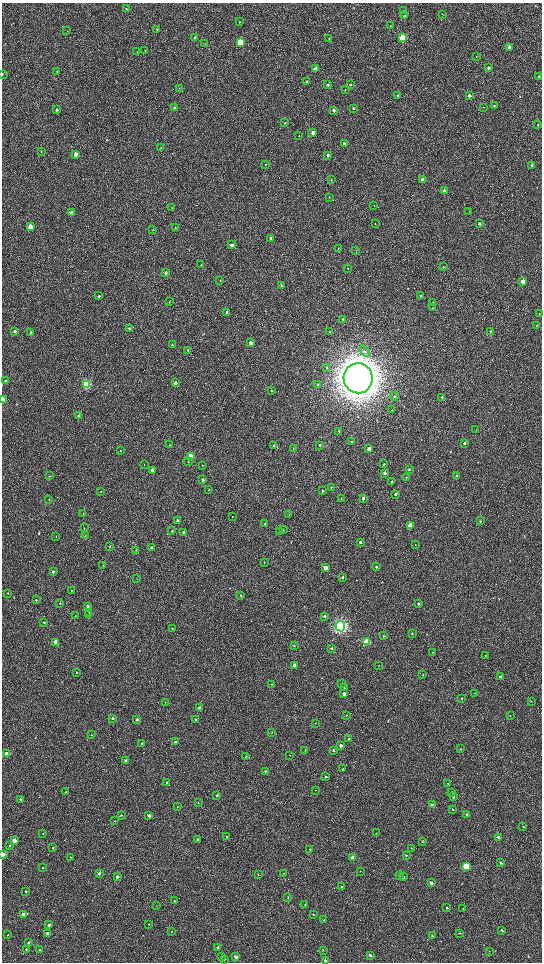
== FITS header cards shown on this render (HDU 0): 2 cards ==
NAXIS1  =                 1080 / length of data axis 1
NAXIS2  =                 1920 / length of data axis 2

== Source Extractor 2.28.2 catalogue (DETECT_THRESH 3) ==
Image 1080 x 1920 px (HDU 0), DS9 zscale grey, zoomed out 1/2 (1 PNG px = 2 x 2 image px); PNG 544 x 964 px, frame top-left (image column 1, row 1919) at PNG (2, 3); each listed source drawn as its Kron ellipse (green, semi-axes under 4 px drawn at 4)
Background 508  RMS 32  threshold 95.4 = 3 sigma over >= 5 px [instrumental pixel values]
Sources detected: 290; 2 cannot appear on this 1/2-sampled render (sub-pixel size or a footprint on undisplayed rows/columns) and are neither listed nor drawn; the other 288 listed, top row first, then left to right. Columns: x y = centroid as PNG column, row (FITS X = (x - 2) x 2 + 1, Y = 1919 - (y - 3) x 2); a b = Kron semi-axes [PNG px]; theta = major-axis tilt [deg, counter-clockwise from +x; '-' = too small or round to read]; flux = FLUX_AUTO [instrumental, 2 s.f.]
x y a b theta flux
127 9 2 2 - 3.7e+03
404 11 4 2 - 3.2e+03
442 14 3 2 - 2.4e+03
405 16 3 3 - 1.6e+04
240 22 3 2 - 2.5e+03
390 26 3 2 - 2.7e+03
157 29 3 3 - 3.5e+03
67 31 3 2 - 2.7e+03
195 37 3 2 - 1.3e+04
329 38 3 2 - 3.6e+03
402 38 3 3 - 3.3e+05
240 42 3 3 - 4.1e+05
205 43 3 1 - 1.9e+03
509 47 3 3 - 2.6e+04
145 51 3 2 - 2.0e+03
137 52 3 2 - 2.3e+03
476 57 2 1 - 1.6e+03
488 68 3 3 - 1.1e+04
315 69 3 3 - 6.5e+04
57 72 2 2 - 2.9e+03
2 74 3 1 - 2.9e+03
539 76 2 2 - 7.8e+03
307 82 3 3 - 1.0e+04
328 85 3 3 - 9.4e+03
350 85 3 2 - 4.7e+03
179 88 3 2 - 2.2e+03
345 90 3 2 - 2.4e+03
398 95 2 2 - 9.4e+03
469 96 2 2 - 2.7e+04
494 105 3 3 - 5.2e+03
174 107 3 3 - 8.0e+03
483 107 3 2 - 2.5e+03
353 108 2 2 - 9.2e+03
57 110 3 3 - 1.2e+04
334 110 3 2 - 2.3e+04
285 123 3 3 - 5.6e+03
538 124 2 2 - 2.6e+03
313 133 3 2 - 4.2e+04
299 136 2 1 - 1.7e+03
344 144 3 2 - 9.0e+03
161 147 3 2 - 3.2e+03
41 151 3 2 - 3.0e+03
76 154 3 2 - 6.4e+04
327 155 3 2 - 1.2e+04
265 164 3 2 - 2.3e+03
532 165 3 2 - 9.0e+03
331 180 3 2 - 5.4e+03
422 180 2 2 - 2.5e+04
444 191 3 2 - 3.1e+04
329 197 2 2 - 2.9e+03
374 205 2 2 - 2.0e+03
172 208 2 2 - 2.3e+03
469 211 3 2 - 2.1e+03
71 213 3 2 - 3.4e+04
375 223 2 2 - 2.6e+03
480 223 3 3 - 1.2e+04
30 227 3 3 - 1.2e+05
175 227 3 2 - 2.5e+03
153 229 3 2 - 2.2e+03
271 239 3 2 - 1.3e+04
232 245 3 2 - 2.3e+04
338 248 3 2 - 4.5e+03
356 250 3 2 - 2.4e+03
201 265 3 2 - 2.9e+03
443 267 3 2 - 3.9e+03
348 268 2 2 - 2.2e+03
166 273 3 2 - 3.0e+04
220 280 3 2 - 2.6e+03
523 281 3 3 - 7.0e+04
281 285 3 2 - 6.9e+03
420 295 3 2 - 4.4e+03
99 296 3 2 - 1.1e+04
170 302 3 3 - 5.0e+03
433 303 3 3 - 6.1e+03
432 308 3 2 - 5.1e+03
227 312 3 2 - 3.5e+04
539 313 3 2 - 2.1e+03
343 319 3 2 - 5.2e+03
537 325 3 2 - 3.1e+03
129 328 3 3 - 1.1e+04
15 331 3 2 - 1.4e+04
490 331 3 3 - 3.5e+03
31 332 3 2 - 9.3e+03
330 332 3 3 - 4.4e+03
251 343 3 3 - 5.7e+04
172 345 3 2 - 7.1e+03
188 350 3 3 - 4.4e+03
365 351 6 4 -52 1.5e+04
327 368 4 3 - 7.4e+03
358 378 15 14 - 1.9e+07
5 381 3 2 - 6.4e+03
175 383 3 2 - 3.1e+04
86 384 4 3 - 8.7e+05
318 385 3 3 - 1.1e+04
271 391 3 3 - 5.0e+03
394 396 4 3 - 8.5e+03
442 397 3 2 - 4.9e+03
3 400 3 2 - 1.1e+05
392 410 3 2 - 3.3e+03
79 416 3 3 - 1.1e+04
476 429 2 2 - 1.7e+03
339 431 3 2 - 3.6e+03
352 442 4 3 - 6.6e+03
464 443 3 2 - 1.5e+04
169 445 2 2 - 2.1e+03
320 445 2 2 - 8.6e+03
273 446 3 3 - 9.4e+03
293 448 3 2 - 3.5e+03
369 449 3 3 - 7.4e+04
120 451 2 2 - 1.9e+03
190 456 3 3 - 1.3e+05
188 462 4 3 - 5.0e+03
144 464 2 2 - 3.8e+03
384 464 2 2 - 4.1e+03
202 465 3 2 - 2.9e+03
409 469 3 2 - 4.3e+03
152 470 3 2 - 4.0e+04
385 473 3 2 - 2.2e+04
50 476 3 2 - 3.3e+03
457 476 3 3 - 8.0e+03
406 477 2 2 - 3.5e+03
203 480 3 2 - 1.4e+04
392 481 3 3 - 4.7e+03
331 487 3 2 - 4.5e+03
208 489 3 2 - 2.4e+03
101 491 2 1 - 2.7e+03
322 491 3 2 - 5.0e+03
395 494 3 2 - 1.3e+04
363 498 3 2 - 1.2e+04
341 499 3 3 - 4.2e+03
49 500 3 2 - 3.1e+03
83 513 3 2 - 2.3e+03
289 515 3 2 - 2.1e+03
232 517 2 2 - 2.1e+03
177 521 3 2 - 1.4e+04
480 521 3 2 - 4.4e+03
265 524 3 2 - 5.2e+03
410 525 3 3 - 2.1e+05
84 528 2 2 - 2.7e+03
283 530 3 2 - 3.0e+03
172 531 2 2 - 5.2e+03
183 532 3 2 - 1.1e+04
280 532 3 2 - 6.2e+03
56 536 2 2 - 2.2e+03
85 536 3 2 - 2.2e+03
360 542 3 2 - 1.4e+04
415 545 2 1 - 2.0e+03
110 546 3 2 - 5.4e+03
151 548 3 3 - 1.2e+04
136 550 3 2 - 2.5e+03
264 562 3 2 - 3.9e+03
103 565 3 2 - 3.5e+03
376 567 3 2 - 5.9e+03
326 568 3 3 - 8.4e+04
53 572 3 2 - 2.0e+04
342 577 3 2 - 1.0e+04
137 579 2 1 - 1.7e+03
71 591 3 2 - 6.5e+03
8 593 3 2 - 5.5e+03
240 595 3 2 - 7.0e+03
36 600 3 2 - 6.7e+03
60 603 3 2 - 4.4e+03
418 604 3 2 - 8.9e+03
87 606 3 2 - 1.1e+04
89 612 3 2 - 3.6e+03
89 614 3 2 - 3.4e+03
75 616 2 2 - 2.5e+03
325 616 3 2 - 1.8e+04
44 622 3 2 - 4.2e+03
340 626 5 5 - 2.4e+06
172 628 3 2 - 4.1e+03
412 633 3 2 - 3.4e+03
384 636 3 2 - 5.4e+03
56 642 3 3 - 1.2e+05
367 642 3 3 - 4.6e+05
294 646 3 2 - 4.2e+03
332 648 3 2 - 5.7e+03
432 652 2 2 - 2.7e+03
485 655 3 2 - 3.5e+03
294 665 3 2 - 3.5e+04
379 665 2 2 - 2.1e+03
76 672 2 2 - 2.5e+03
423 675 3 2 - 4.1e+03
500 677 3 2 - 2.8e+04
271 684 3 3 - 5.0e+03
341 684 3 2 - 2.6e+03
344 688 3 2 - 2.9e+03
475 693 3 2 - 3.3e+03
344 694 3 2 - 3.6e+04
462 698 2 2 - 5.1e+03
531 701 3 2 - 3.6e+03
165 702 2 2 - 2.5e+03
200 708 2 2 - 4.5e+04
346 715 3 2 - 2.5e+03
510 716 2 2 - 3.1e+03
112 718 2 2 - 1.6e+04
137 719 3 2 - 1.2e+04
196 720 3 3 - 8.3e+03
316 723 2 2 - 2.0e+03
272 732 3 2 - 2.6e+03
91 735 2 2 - 3.6e+03
349 739 3 3 - 9.3e+03
175 742 2 2 - 2.3e+04
142 744 3 2 - 1.1e+04
341 745 3 3 - 2.2e+04
460 749 3 2 - 2.6e+03
305 750 3 2 - 3.5e+03
333 750 3 3 - 1.4e+04
7 754 3 3 - 1.0e+05
290 755 3 2 - 2.0e+03
246 757 2 2 - 4.7e+03
126 760 2 2 - 1.6e+04
343 769 2 2 - 2.6e+03
265 771 3 2 - 7.7e+03
326 777 3 3 - 7.1e+03
167 782 3 2 - 8.9e+03
448 783 3 2 - 8.3e+03
315 790 2 2 - 2.3e+03
65 792 3 2 - 4.0e+03
452 792 3 3 - 8.7e+03
217 795 2 2 - 1.5e+04
453 797 3 2 - 7.4e+03
20 799 2 2 - 1.4e+04
198 803 3 2 - 3.0e+03
432 805 3 3 - 1.8e+04
177 807 3 2 - 3.4e+03
452 809 3 2 - 3.4e+03
121 815 3 2 - 7.0e+03
149 815 2 2 - 2.3e+04
467 815 3 3 - 1.2e+04
115 821 2 2 - 2.5e+03
523 826 3 2 - 2.9e+03
376 833 2 2 - 1.9e+03
43 834 2 2 - 4.1e+03
226 836 2 2 - 5.0e+03
499 837 3 2 - 2.7e+04
197 839 2 2 - 1.2e+04
14 840 3 3 - 7.0e+04
422 841 3 2 - 6.2e+03
9 846 3 2 - 6.1e+03
53 848 3 2 - 3.4e+03
411 848 3 2 - 1.9e+03
310 849 2 2 - 6.1e+03
2 854 3 2 - 4.0e+04
406 855 3 3 - 7.4e+03
71 857 2 2 - 3.7e+03
353 858 3 3 - 6.4e+04
501 863 3 3 - 7.2e+03
466 867 3 3 - 4.1e+05
43 868 2 2 - 4.1e+03
360 871 3 2 - 2.0e+03
99 873 2 2 - 2.3e+04
284 873 2 1 - 1.6e+03
258 875 3 2 - 4.9e+03
399 875 3 3 - 4.5e+03
117 877 2 2 - 2.1e+04
403 877 3 3 - 9.5e+03
431 883 3 3 - 2.8e+04
341 887 3 2 - 4.8e+03
26 891 2 2 - 5.2e+03
288 897 3 2 - 3.5e+03
174 901 3 2 - 4.4e+03
305 904 2 2 - 3.2e+03
156 906 2 1 - 1.6e+03
447 907 2 2 - 4.9e+03
463 908 2 2 - 2.1e+03
23 914 3 2 - 2.8e+04
313 914 3 3 - 4.9e+03
324 920 3 3 - 4.4e+03
148 924 3 2 - 5.3e+03
49 925 2 2 - 1.2e+04
502 930 3 2 - 6.5e+03
172 931 2 2 - 2.7e+03
47 933 3 2 - 1.7e+04
460 933 2 2 - 5.0e+03
7 935 2 1 - 1.8e+03
432 936 2 2 - 3.8e+03
28 943 3 2 - 1.4e+04
218 948 3 2 - 7.2e+03
26 949 2 2 - 5.4e+03
39 950 3 3 - 5.9e+03
323 950 3 2 - 4.3e+03
489 951 2 1 - 2.0e+03
370 955 3 3 - 1.4e+04
222 956 2 2 - 2.9e+03
236 957 3 2 - 2.8e+04
224 959 3 3 - 6.6e+03
325 960 3 3 - 1.8e+04
At the frame edge (FLAGS 8, measured only in part): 4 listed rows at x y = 2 74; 3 400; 2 854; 325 960
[2 sub-pixel or undisplayed-footprint detections neither listed nor drawn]